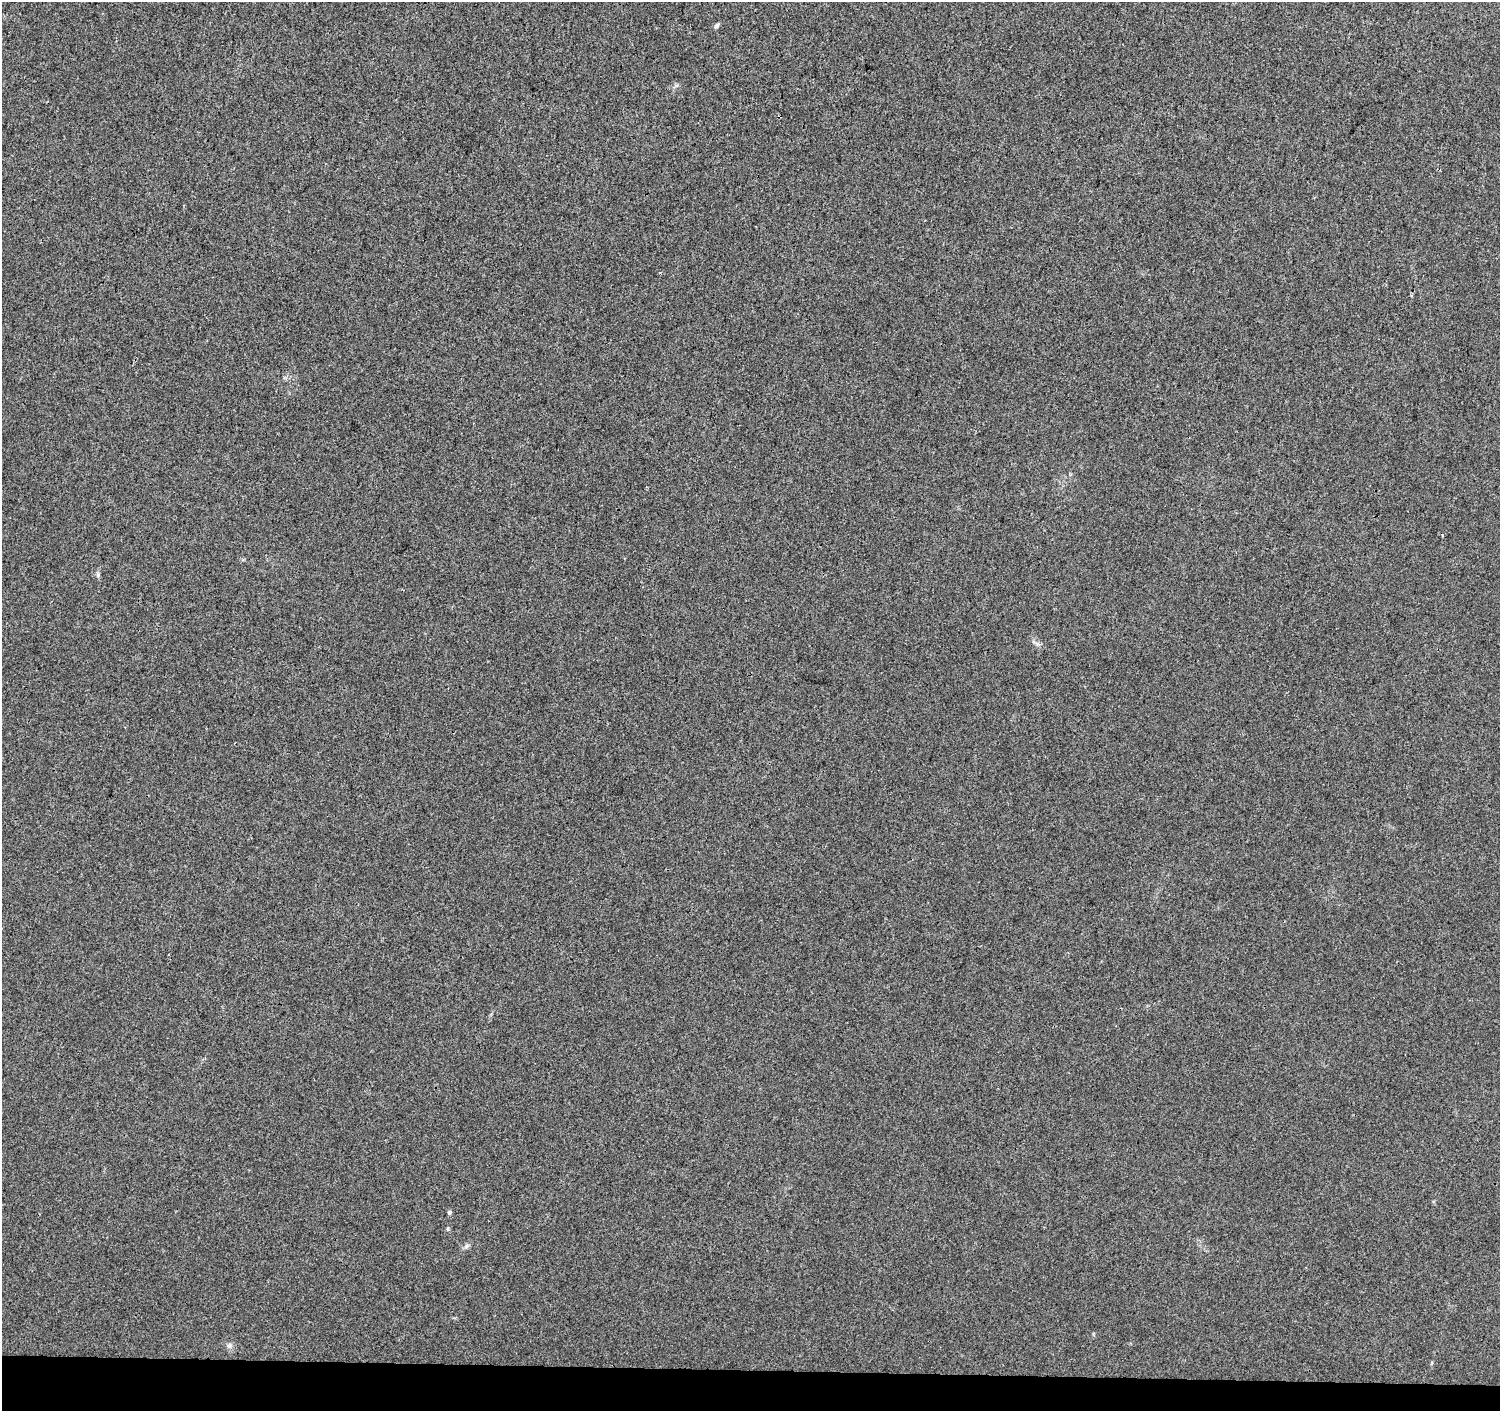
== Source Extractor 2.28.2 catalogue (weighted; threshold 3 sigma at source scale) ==
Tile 8 of 3 x 3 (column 2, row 3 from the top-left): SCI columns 1510-3007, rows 286-1694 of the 4505 x 4741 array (HDU 1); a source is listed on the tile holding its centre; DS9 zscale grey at full resolution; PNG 1502 x 1413 px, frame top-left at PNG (2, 2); no overlay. Shown black and unused: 3% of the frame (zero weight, under 3 of 4 exposures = <1% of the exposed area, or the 3 px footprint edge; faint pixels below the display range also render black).
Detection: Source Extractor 2.28.2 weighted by HDU 2 'WHT'; one run over the whole footprint, this tile lists its part. Background 0.00355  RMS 0.0037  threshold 0.0167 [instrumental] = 3 sigma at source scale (4.5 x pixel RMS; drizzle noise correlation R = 1.50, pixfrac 1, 0.0396/0.0396 arcsec/px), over >= 5 px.
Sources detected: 6; all 6 listed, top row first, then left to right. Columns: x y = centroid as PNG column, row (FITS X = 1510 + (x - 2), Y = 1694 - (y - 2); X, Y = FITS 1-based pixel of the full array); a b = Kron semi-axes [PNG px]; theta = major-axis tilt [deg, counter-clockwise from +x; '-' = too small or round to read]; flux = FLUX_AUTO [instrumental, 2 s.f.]
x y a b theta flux
716 26 7 5 50 0.78
98 575 7 4 -90 0.65
449 1212 6 5 - 0.54
448 1228 5 3 - 0.41
466 1246 7 5 48 0.85
229 1346 8 6 58 1.1